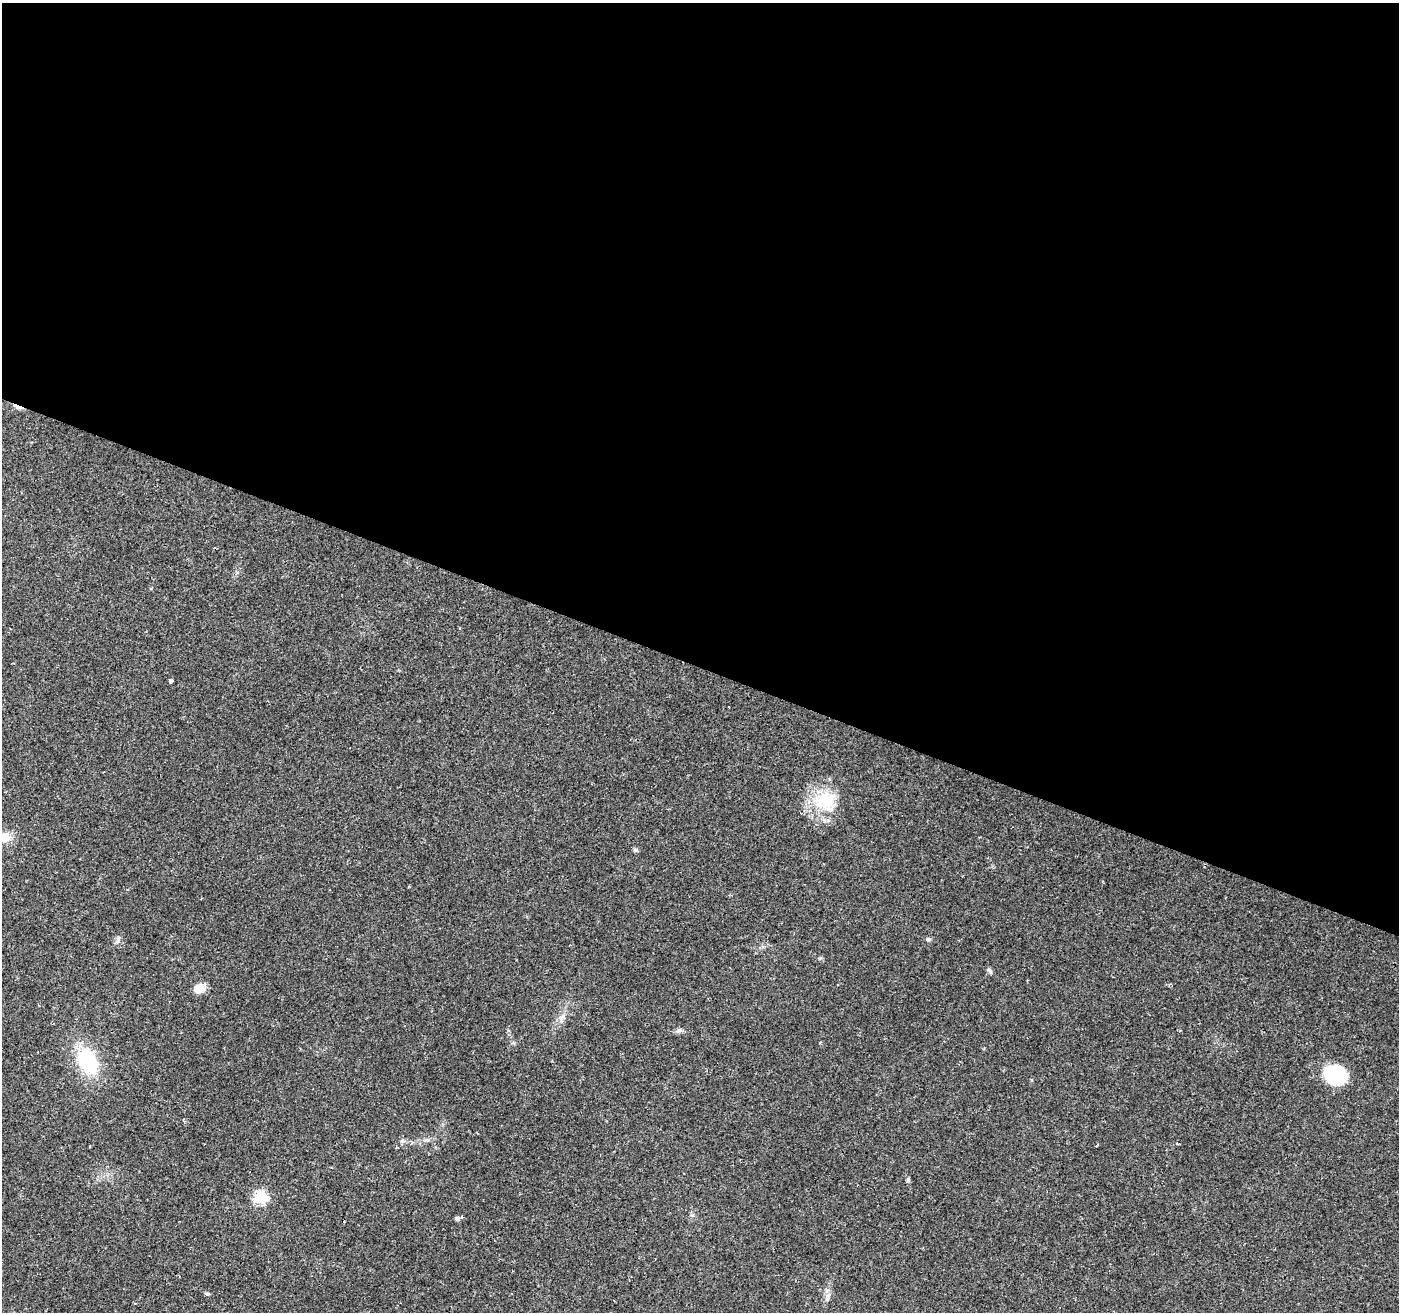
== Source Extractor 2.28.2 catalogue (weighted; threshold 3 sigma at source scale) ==
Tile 3 of 4 x 4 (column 3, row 1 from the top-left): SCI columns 2794-4190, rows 4136-5445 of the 5588 x 5714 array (HDU 1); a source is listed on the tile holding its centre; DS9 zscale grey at full resolution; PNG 1401 x 1314 px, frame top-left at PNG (2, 3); no overlay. Shown black and unused: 51% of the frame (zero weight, under 2 of 3 exposures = <1% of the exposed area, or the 3 px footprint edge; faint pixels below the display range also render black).
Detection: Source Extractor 2.28.2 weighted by HDU 2 'WHT'; one run over the whole footprint, this tile lists its part. Background 0.0359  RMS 0.0044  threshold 0.0198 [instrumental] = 3 sigma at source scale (4.5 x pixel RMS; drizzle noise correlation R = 1.50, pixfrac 1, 0.0396/0.0396 arcsec/px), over >= 5 px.
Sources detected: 24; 2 cosmic-ray / hot-pixel residue — not listed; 1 inside a brighter listed object's ellipse — not listed separately; the other 21 listed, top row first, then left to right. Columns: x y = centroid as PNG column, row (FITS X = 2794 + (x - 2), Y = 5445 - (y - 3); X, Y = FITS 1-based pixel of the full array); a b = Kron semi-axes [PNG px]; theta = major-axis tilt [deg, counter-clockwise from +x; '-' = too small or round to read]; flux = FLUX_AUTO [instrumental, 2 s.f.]
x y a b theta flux
171 681 3 3 - 8.6
729 707 2 2 - 0.41
826 801 33 29 -12 20
635 850 7 4 -1 0.69
928 939 7 4 -10 0.71
990 971 10 4 -53 0.96
199 988 13 9 24 4.8
39 1005 3 2 - 0.63
562 1018 16 7 72 2.9
679 1030 11 4 11 1.2
820 1042 3 3 - 0.46
87 1061 21 14 -59 33
1335 1074 23 18 -18 26
427 1140 7 4 -17 0.81
402 1141 8 6 13 1.1
1097 1145 4 2 - 0.59
396 1147 3 3 - 1.4
260 1198 7 7 - 30
457 1218 6 6 - 0.82
344 1222 3 3 - 1
207 1294 6 4 12 0.62
Unlisted compact peaks at least as high as the median listed source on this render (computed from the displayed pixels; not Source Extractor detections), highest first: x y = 118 941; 819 958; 827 1299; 513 1043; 693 1215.